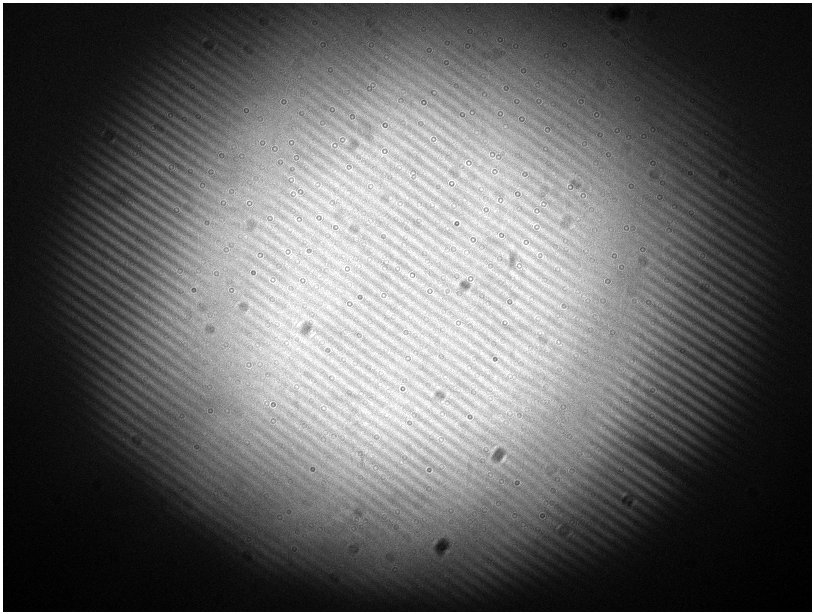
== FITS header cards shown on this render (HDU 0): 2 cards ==
NAXIS1  =                 1619
NAXIS2  =                 1219

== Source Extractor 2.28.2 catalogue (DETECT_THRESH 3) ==
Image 1619 x 1219 px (HDU 0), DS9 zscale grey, zoomed out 1/2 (1 PNG px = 2 x 2 image px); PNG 814 x 614 px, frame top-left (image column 2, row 1218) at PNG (3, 3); no overlay
Background 2910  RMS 310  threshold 935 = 3 sigma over >= 5 px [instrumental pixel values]
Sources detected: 53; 8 cannot appear on this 1/2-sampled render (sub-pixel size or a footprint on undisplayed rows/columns) and are not listed; the other 45 listed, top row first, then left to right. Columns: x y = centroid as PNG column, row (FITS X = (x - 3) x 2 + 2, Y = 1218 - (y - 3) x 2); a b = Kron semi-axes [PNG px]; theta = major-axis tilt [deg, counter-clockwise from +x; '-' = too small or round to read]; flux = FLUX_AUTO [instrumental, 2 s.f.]
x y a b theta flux
430 137 4 1 - 21000
345 141 5 1 - 42000
436 141 4 1 - 29000
332 143 5 1 - 28000
468 163 2 1 - 22000
470 166 5 1 - 29000
491 170 3 1 - 22000
567 185 8 2 65 47000
291 191 5 1 - 32000
296 195 4 2 - 28000
247 201 6 1 43 29000
400 204 2 1 - 17000
454 206 3 1 - 15000
538 214 3 1 - 21000
295 219 4 1 - 28000
455 220 3 1 - 33000
527 245 5 1 - 31000
285 250 4 1 - 23000
466 252 2 1 - 25000
290 254 4 1 - 27000
344 266 3 1 - 27000
513 274 6 3 -86 77000
409 277 9 2 -45 84000
467 277 3 1 - 16000
413 278 5 1 - 30000
432 293 4 1 - 18000
381 294 3 1 - 24000
385 298 4 1 - 21000
507 320 7 1 -48 61000
299 323 5 2 - 76000
312 334 6 2 29 54000
493 362 6 1 -31 63000
405 389 4 1 - 23000
432 394 4 3 - 49000
442 402 3 2 - 26000
270 404 8 2 89 60000
274 407 8 2 15 58000
323 408 2 1 - 17000
386 415 4 2 - 29000
504 459 5 2 - 96000
401 462 3 2 - 29000
375 468 2 2 - 17000
432 471 5 1 - 26000
624 494 5 3 - 81000
635 501 4 2 - 68000
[8 sub-pixel or undisplayed-footprint detections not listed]